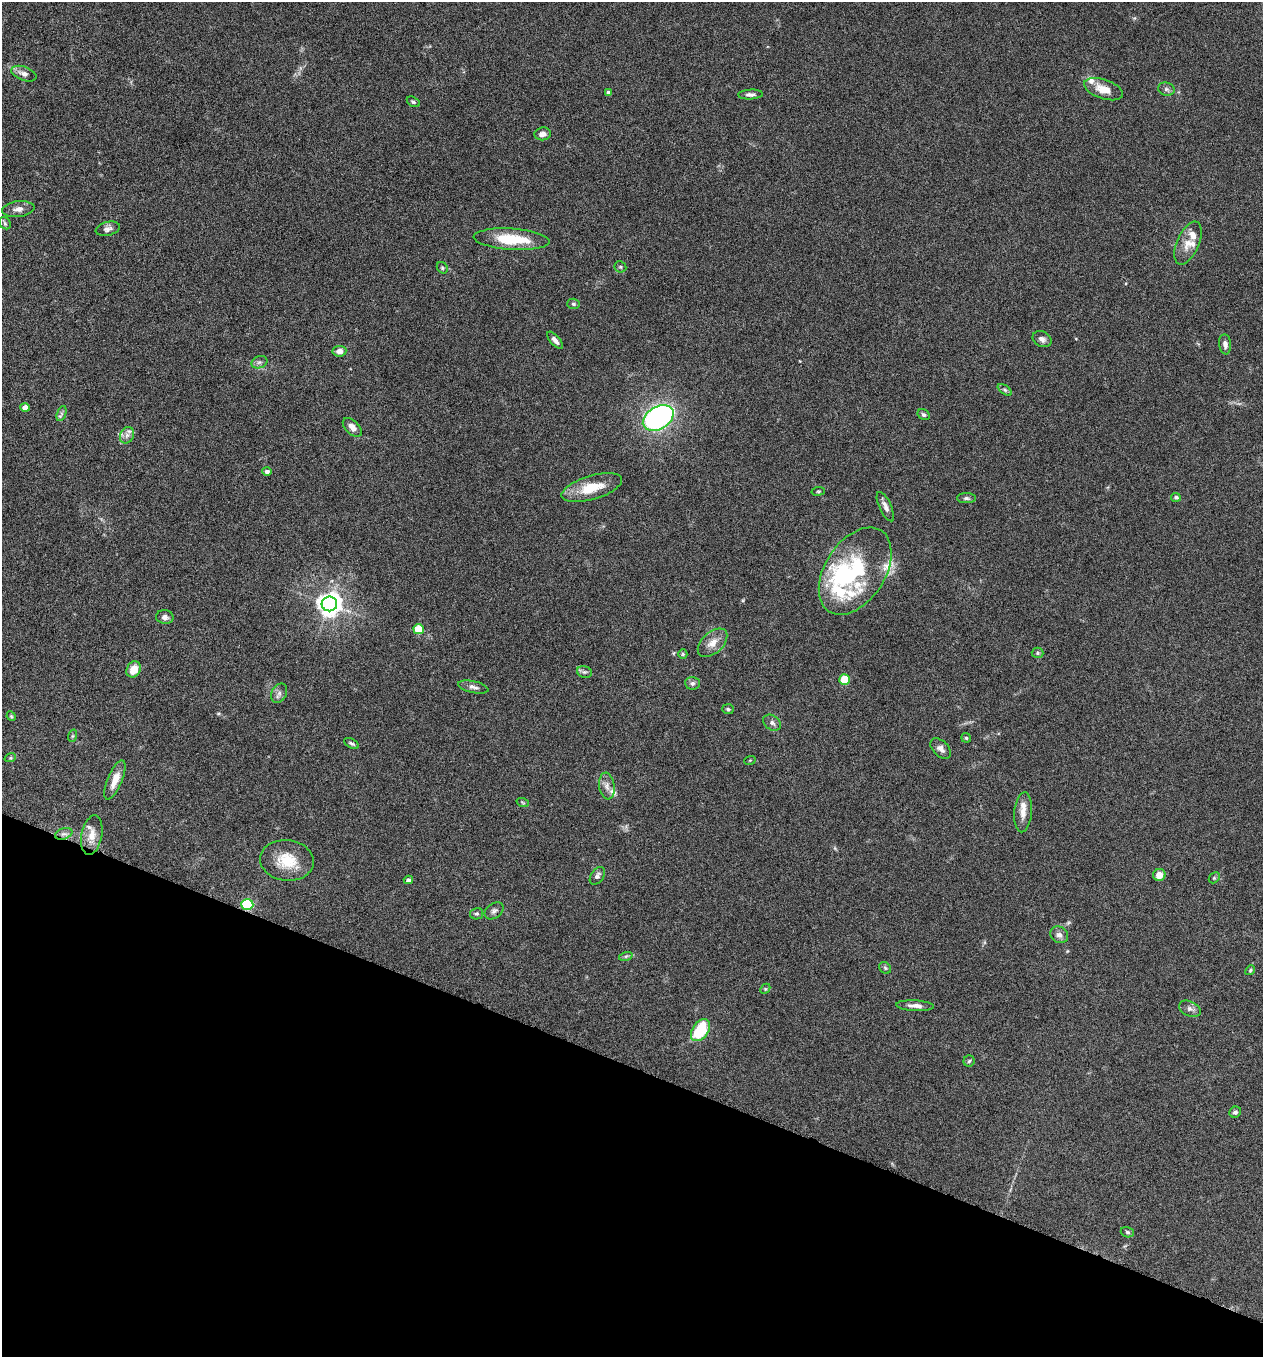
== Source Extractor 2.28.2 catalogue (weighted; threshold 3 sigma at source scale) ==
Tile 15 of 4 x 4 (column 3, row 4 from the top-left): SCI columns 2659-3919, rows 11-1365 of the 5448 x 5438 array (HDU 1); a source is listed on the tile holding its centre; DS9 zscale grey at full resolution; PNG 1265 x 1359 px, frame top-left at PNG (2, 2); each listed source drawn as its Kron ellipse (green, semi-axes under 4 px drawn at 4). Shown black and unused: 21% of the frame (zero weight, under 5 of 9 exposures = <1% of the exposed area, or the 3 px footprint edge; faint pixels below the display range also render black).
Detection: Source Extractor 2.28.2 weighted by HDU 2 'WHT'; one run over the whole footprint, this tile lists its part. Background 0.0659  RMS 0.0032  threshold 0.0131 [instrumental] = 3 sigma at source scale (4.09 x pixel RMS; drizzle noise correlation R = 1.36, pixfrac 0.8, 0.05/0.05 arcsec/px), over >= 5 px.
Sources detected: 92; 1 inside a brighter object's white glare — neither listed nor drawn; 11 inside a brighter listed object's ellipse — not listed separately; the other 80 listed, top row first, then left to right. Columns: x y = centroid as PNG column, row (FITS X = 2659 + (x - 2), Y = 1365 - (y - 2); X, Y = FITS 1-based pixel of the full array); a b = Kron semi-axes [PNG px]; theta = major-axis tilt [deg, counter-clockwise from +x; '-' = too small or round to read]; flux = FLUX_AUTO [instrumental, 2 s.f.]
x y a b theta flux
24 74 13 7 -20 1.6
1103 89 20 9 -18 4.4
1166 89 8 6 -15 0.88
608 93 4 4 - 1
751 94 12 5 3 1
413 102 7 4 -30 0.5
542 134 8 6 8 1.4
18 209 16 8 7 1.8
5 223 7 5 -47 0.56
108 229 12 6 13 1.2
512 239 38 10 -4 12
1188 243 23 11 66 3.8
620 267 6 5 - 0.46
442 268 6 5 - 0.45
573 304 6 5 - 0.46
1042 339 10 7 -25 1.2
555 340 11 5 -48 1.2
1225 344 10 6 -84 1.2
339 351 7 5 8 1.5
259 362 8 6 20 0.91
1005 390 8 4 -36 0.58
25 407 5 4 - 2.5
62 414 8 4 72 0.74
924 415 6 5 - 0.64
658 418 17 11 31 73
352 427 11 6 -44 1.7
127 435 8 6 63 1.1
267 471 4 4 - 0.97
592 488 31 12 17 8
818 491 7 3 8 0.34
1176 497 5 4 - 0.61
966 498 9 5 0 0.76
885 507 16 6 -65 1.5
855 571 48 30 57 29
329 604 7 7 - 270
165 617 9 7 -4 1.2
419 629 5 5 - 10
713 643 17 10 43 3.1
1037 653 6 5 - 0.52
683 654 5 4 - 0.37
134 669 8 6 59 4
584 672 8 5 -18 0.76
845 679 5 5 - 10
692 683 7 6 - 0.83
473 687 15 6 -13 1.3
279 693 10 7 63 1.1
728 709 5 5 - 0.51
11 716 5 4 - 0.31
772 723 9 7 -38 1
72 736 6 4 71 0.35
966 738 5 4 - 0.41
351 743 8 4 -28 0.57
941 749 12 7 -44 1.5
10 758 6 4 18 0.35
750 760 6 3 19 0.25
115 780 21 7 67 3.7
607 786 13 7 -82 1.7
523 803 6 4 -20 0.4
1023 812 20 8 85 2.7
64 834 9 5 18 1
92 835 20 10 79 3.4
287 860 27 20 -6 8.3
1159 875 6 6 - 3.1
597 876 10 6 55 1
1214 878 6 4 45 0.48
408 880 5 4 - 0.97
247 904 6 5 - 30
494 911 10 7 36 0.96
477 914 6 5 - 0.53
1059 935 9 8 - 1.3
626 956 7 4 18 0.49
885 968 6 5 - 0.52
1250 970 5 4 - 0.38
765 989 5 4 - 0.39
915 1006 19 5 -2 1.7
1190 1009 11 7 -24 1.3
700 1030 12 8 55 14
969 1061 6 5 - 0.49
1235 1112 6 5 - 0.79
1127 1232 7 5 -18 0.53
Overlapping masked pixels (flux is a lower limit): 1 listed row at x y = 247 904